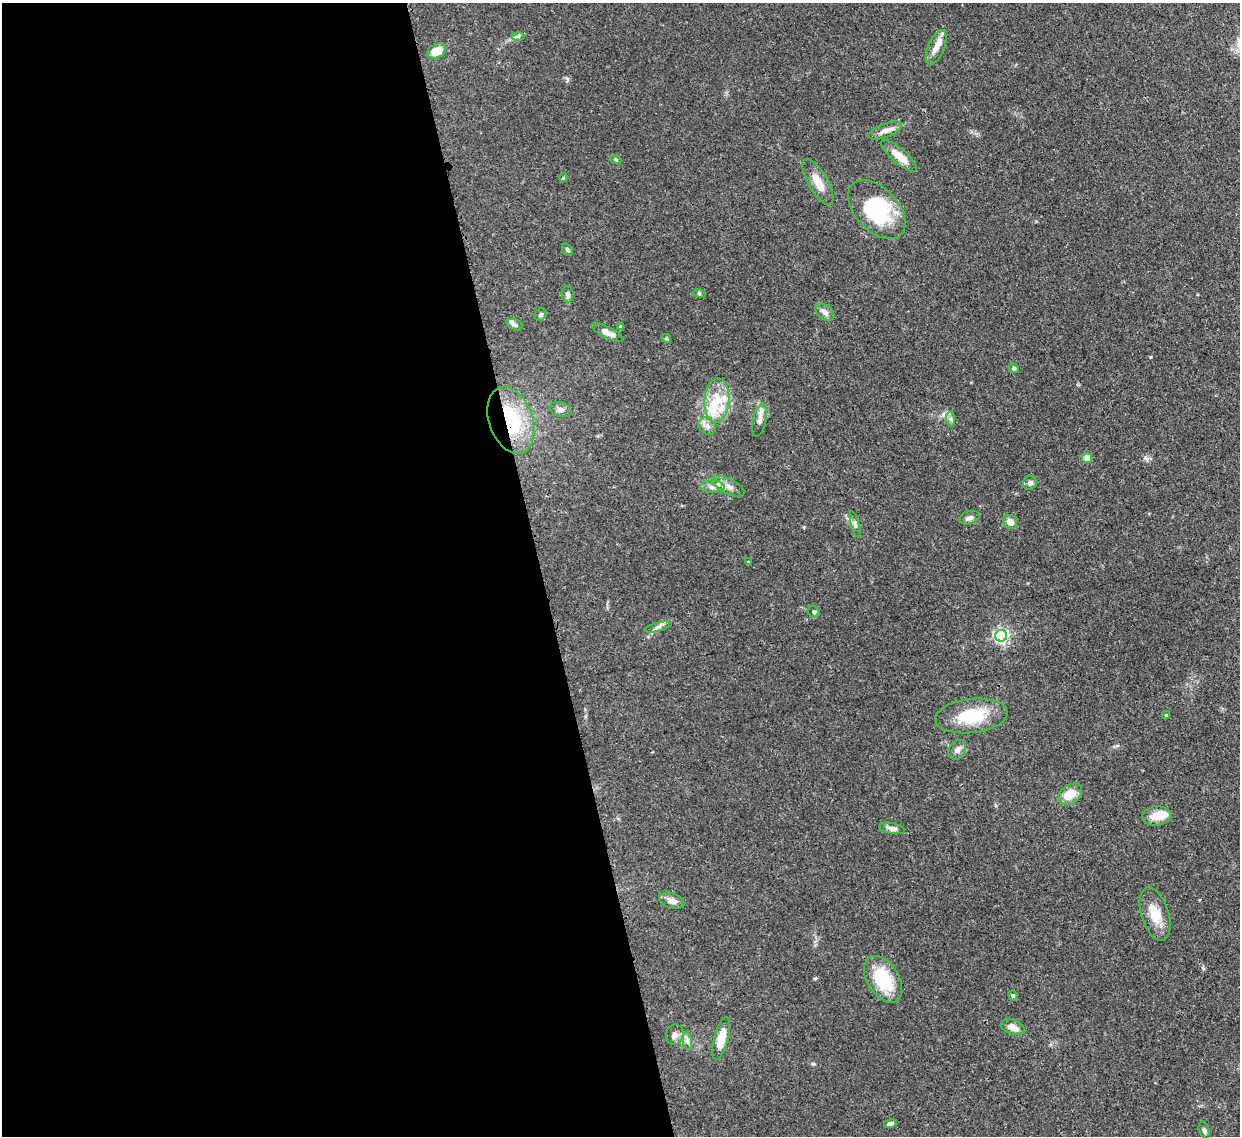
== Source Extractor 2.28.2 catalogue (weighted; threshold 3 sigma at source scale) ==
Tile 9 of 4 x 4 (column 1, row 3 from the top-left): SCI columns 75-1312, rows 1351-2484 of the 5105 x 5088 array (HDU 1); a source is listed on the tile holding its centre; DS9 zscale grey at full resolution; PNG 1242 x 1138 px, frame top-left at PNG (2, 3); each listed source drawn as its Kron ellipse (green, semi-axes under 4 px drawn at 4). Shown black and unused: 44% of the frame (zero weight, under 3 of 4 exposures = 9% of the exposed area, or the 3 px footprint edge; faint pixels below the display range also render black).
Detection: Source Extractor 2.28.2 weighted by HDU 2 'WHT'; one run over the whole footprint, this tile lists its part. Background 0.146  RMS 0.0052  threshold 0.0234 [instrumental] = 3 sigma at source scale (4.5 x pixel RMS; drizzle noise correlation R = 1.50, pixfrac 1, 0.05/0.05 arcsec/px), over >= 5 px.
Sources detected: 60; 1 inside a brighter object's white glare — neither listed nor drawn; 7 inside a brighter listed object's ellipse — not listed separately; the other 52 listed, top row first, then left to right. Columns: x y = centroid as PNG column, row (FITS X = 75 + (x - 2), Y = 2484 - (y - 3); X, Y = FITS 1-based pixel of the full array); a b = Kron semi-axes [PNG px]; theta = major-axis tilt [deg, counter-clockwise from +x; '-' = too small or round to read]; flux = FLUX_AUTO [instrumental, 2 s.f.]
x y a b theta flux
518 36 7 4 -1 1
936 47 18 8 67 4.5
437 51 10 7 27 9
885 131 18 6 21 3.4
899 156 22 7 -40 6.3
616 160 5 3 - 0.61
563 178 4 3 - 0.47
818 182 26 9 -60 7.6
877 209 35 21 -46 41
567 250 6 4 -53 1
699 293 6 4 -19 0.7
568 294 8 6 -83 1.7
825 312 10 7 -37 2.8
541 315 6 5 - 1.2
514 325 8 5 -20 1.5
621 327 4 3 - 1.5
607 332 17 5 -27 4
666 338 5 4 - 0.65
1014 368 5 4 - 0.78
717 400 22 12 86 11
561 410 11 7 -17 2.3
950 419 7 4 -88 1.2
511 420 34 22 -71 39
760 420 17 6 76 3.1
707 426 10 7 -38 2.5
1087 458 5 5 - 4.9
1030 483 7 6 - 1.7
728 486 18 7 -26 3.9
712 487 12 6 0 2.7
970 518 10 6 16 1.8
1010 522 7 6 - 4.2
855 524 13 4 -74 1.4
748 561 4 2 - 0.37
814 612 6 5 - 1
658 627 14 4 16 1.8
1001 636 6 6 - 120
1166 715 4 4 - 0.58
971 716 36 17 7 22
957 750 10 8 61 2.8
1070 794 13 9 36 8.5
1157 816 14 9 6 6.9
892 828 13 5 -11 2.2
672 901 13 7 -17 3.6
1155 914 28 13 -73 11
883 979 26 15 -58 25
1013 995 5 4 - 0.76
1013 1027 12 7 -20 4.2
675 1035 10 8 75 2.6
721 1039 22 7 75 9.9
687 1041 9 4 -82 1.5
890 1123 6 4 16 1.2
1204 1130 9 5 -74 1.2
Overlapping masked pixels (flux is a lower limit): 1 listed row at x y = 511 420